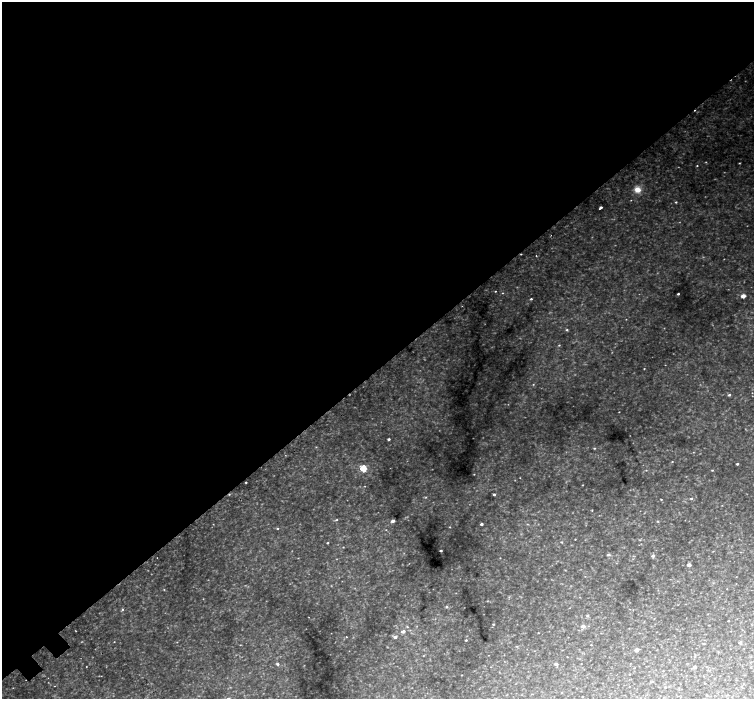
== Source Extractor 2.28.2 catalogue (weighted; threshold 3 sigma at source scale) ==
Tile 2 of 4 x 4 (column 2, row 1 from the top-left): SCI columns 1579-3082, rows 4427-5820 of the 6169 x 6128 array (HDU 1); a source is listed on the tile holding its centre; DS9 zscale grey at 2 x 2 block average (1 PNG px = mean of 2 x 2 image px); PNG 756 x 701 px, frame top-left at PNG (2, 2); no overlay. Shown black and unused: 53% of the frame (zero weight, under 2 of 3 exposures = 5% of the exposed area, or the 3 px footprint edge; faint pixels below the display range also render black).
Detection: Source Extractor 2.28.2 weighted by HDU 2 'WHT'; one run over the whole footprint, this tile lists its part. Background 0.0513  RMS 0.0055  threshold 0.0248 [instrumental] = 3 sigma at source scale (4.5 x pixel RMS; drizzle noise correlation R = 1.50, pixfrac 1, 0.0396/0.0396 arcsec/px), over >= 5 px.
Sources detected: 142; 27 too faint to see at this stretch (2 x 2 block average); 4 cosmic-ray / hot-pixel residue — not listed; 1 coinciding with a brighter row at this scale — not listed separately; the other 110 listed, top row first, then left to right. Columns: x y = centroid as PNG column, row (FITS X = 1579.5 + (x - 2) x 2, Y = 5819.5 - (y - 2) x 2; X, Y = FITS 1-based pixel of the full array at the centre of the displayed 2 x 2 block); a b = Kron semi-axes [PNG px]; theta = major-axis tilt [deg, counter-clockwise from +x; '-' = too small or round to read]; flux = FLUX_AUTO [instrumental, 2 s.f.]
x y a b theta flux
739 163 2 2 - 0.81
697 166 3 2 - 0.84
637 190 8 7 - 14
676 202 3 2 - 1.3
601 207 2 2 - 2.1
536 256 2 2 - 0.77
495 291 2 2 - 0.85
503 293 3 3 - 1.1
678 294 2 2 - 2
743 296 3 2 - 18
531 299 3 2 - 1.7
462 306 2 2 - 2.8
626 319 2 2 - 0.51
567 330 3 3 - 1.6
559 345 3 2 - 1.1
644 369 2 2 - 0.65
533 384 3 3 - 1
752 393 2 2 - 0.57
729 395 3 3 - 2.5
619 412 2 2 - 0.62
389 439 2 2 - 2.2
316 447 3 3 - 0.73
594 448 3 3 - 1.4
693 452 3 2 - 0.62
672 461 3 2 - 0.81
737 464 2 2 - 2.5
363 468 3 3 - 69
646 470 3 3 - 0.86
712 470 3 2 - 0.98
474 474 2 2 - 0.56
520 478 2 2 - 0.51
246 482 2 2 - 1.3
583 485 2 2 - 0.68
365 486 3 2 - 0.62
494 494 3 2 - 2.9
426 497 4 3 - 1.3
691 498 3 3 - 1.7
661 499 2 2 - 0.81
722 505 3 2 - 0.51
592 510 3 2 - 0.71
336 520 4 3 - 1.4
393 521 3 2 - 7.5
657 521 4 3 - 1.1
213 524 2 2 - 0.53
481 524 2 2 - 4
527 524 3 2 - 0.94
450 527 3 2 - 0.67
277 528 3 2 - 1.3
386 530 3 3 - 0.79
575 539 2 2 - 0.62
561 542 3 2 - 1
328 543 2 2 - 1.5
343 547 2 2 - 0.7
441 551 2 2 - 2.8
713 551 3 2 - 0.56
740 552 3 2 - 0.56
608 555 4 3 - 2.6
653 556 3 3 - 5.4
157 558 2 2 - 0.39
500 558 2 2 - 0.53
689 565 3 2 - 9.6
585 576 3 2 - 0.52
670 579 3 2 - 0.44
727 589 2 2 - 0.39
164 590 3 2 - 0.77
447 607 3 3 - 2.2
570 608 3 2 - 0.44
122 610 5 3 - 1.5
587 615 3 3 - 2.5
728 621 2 2 - 1.2
493 624 2 2 - 1.3
583 626 3 2 - 9.4
588 626 3 2 - 0.51
407 627 4 3 - 1.3
629 628 3 2 - 0.51
403 631 4 3 - 6.1
538 633 2 2 - 0.6
346 637 2 2 - 1.2
395 637 3 3 - 6
568 637 2 2 - 0.35
466 640 2 2 - 1.4
114 642 2 2 - 0.59
740 643 2 2 - 5.7
703 644 3 2 - 0.82
240 645 2 2 - 0.62
591 645 2 2 - 0.88
517 646 4 2 - 0.8
730 649 2 2 - 0.34
636 650 3 2 - 12
489 655 2 2 - 0.4
567 657 2 2 - 0.48
277 664 4 3 - 2.6
556 664 3 2 - 4.7
581 664 2 2 - 0.36
86 667 2 2 - 0.52
491 667 2 2 - 0.49
695 667 3 2 - 5.9
634 668 3 2 - 0.52
663 671 2 2 - 0.62
462 675 2 2 - 0.79
629 675 2 2 - 0.51
101 676 2 2 - 0.39
653 681 3 2 - 0.96
705 683 2 2 - 0.61
54 686 2 2 - 0.86
630 686 2 2 - 0.35
665 687 2 2 - 1
562 692 2 2 - 0.68
707 695 3 2 - 0.79
582 697 2 2 - 0.48
Diffuse or blended objects may show on this block-average render without a row.